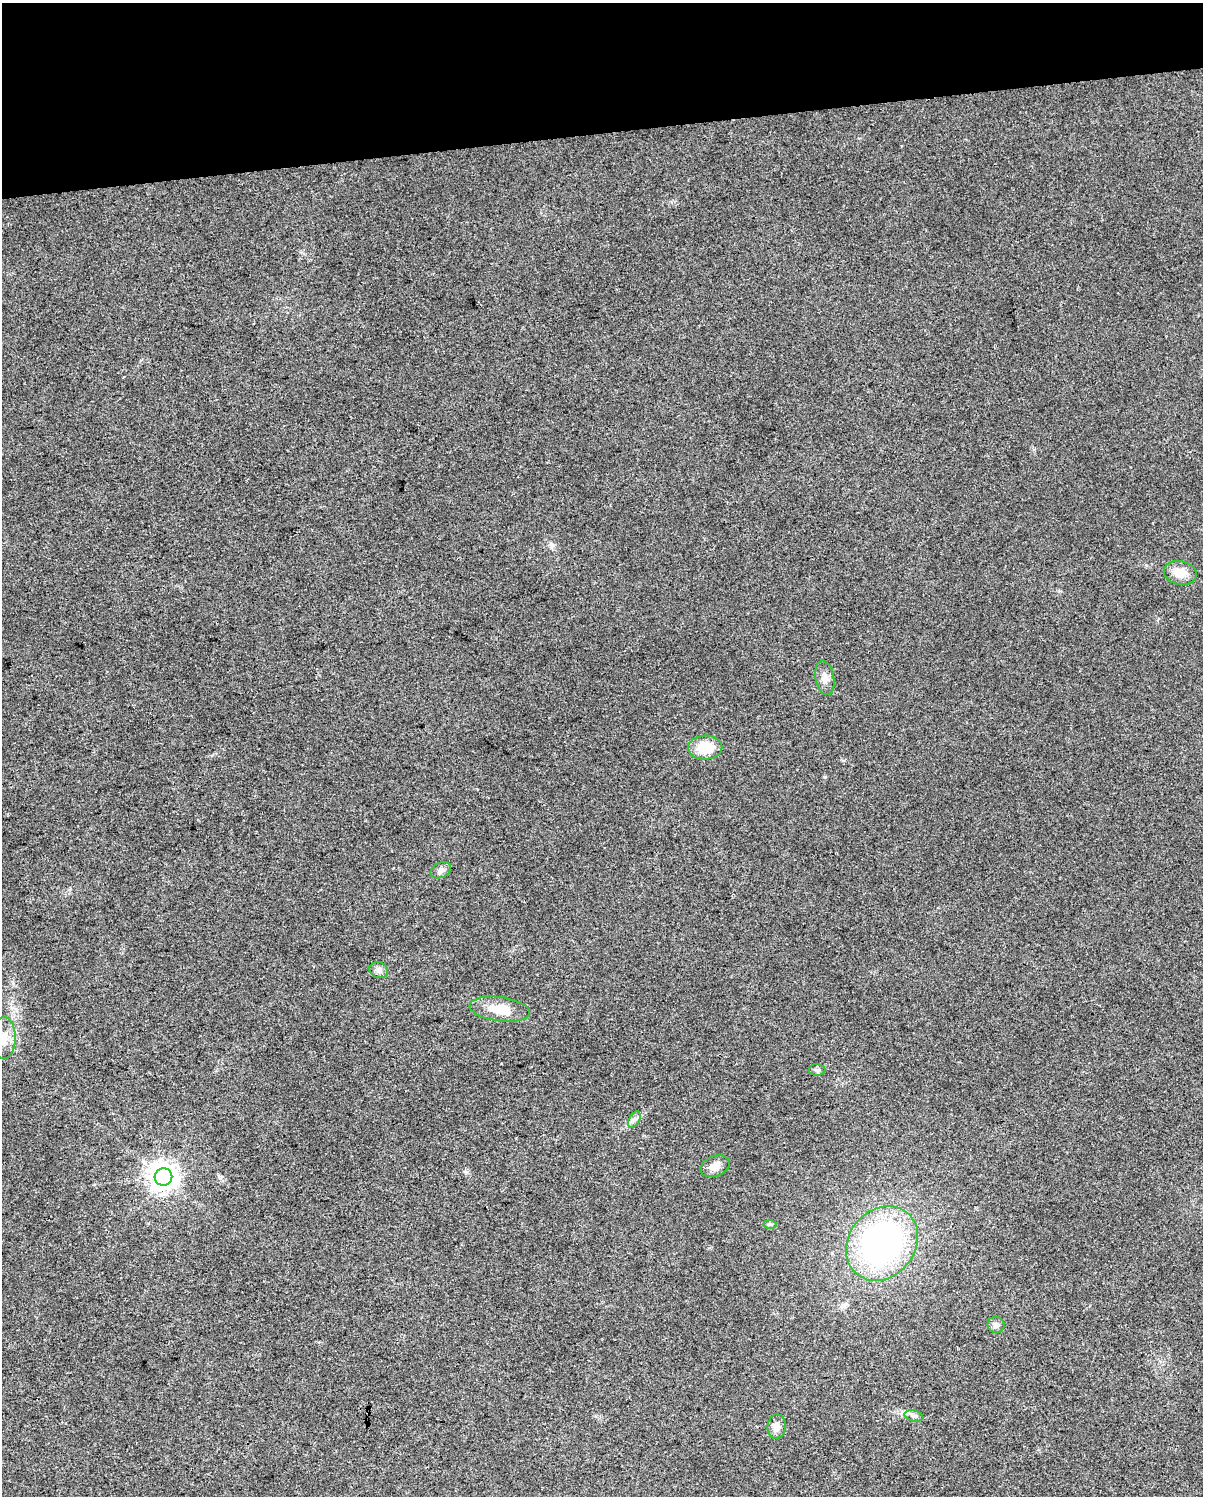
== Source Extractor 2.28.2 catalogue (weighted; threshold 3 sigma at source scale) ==
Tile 3 of 4 x 3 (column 3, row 1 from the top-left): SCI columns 2404-3604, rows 3059-4552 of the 4806 x 4576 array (HDU 1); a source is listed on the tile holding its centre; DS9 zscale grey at full resolution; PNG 1205 x 1498 px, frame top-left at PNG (2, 3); each listed source drawn as its Kron ellipse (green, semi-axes under 4 px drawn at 4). Shown black and unused: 9% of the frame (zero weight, under 3 of 4 exposures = <1% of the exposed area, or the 3 px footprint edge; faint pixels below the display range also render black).
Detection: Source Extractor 2.28.2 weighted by HDU 2 'WHT'; one run over the whole footprint, this tile lists its part. Background 0.0315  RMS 0.0041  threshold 0.0183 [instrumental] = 3 sigma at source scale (4.5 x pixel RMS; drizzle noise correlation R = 1.50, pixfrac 1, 0.0396/0.0396 arcsec/px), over >= 5 px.
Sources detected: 16; all 16 listed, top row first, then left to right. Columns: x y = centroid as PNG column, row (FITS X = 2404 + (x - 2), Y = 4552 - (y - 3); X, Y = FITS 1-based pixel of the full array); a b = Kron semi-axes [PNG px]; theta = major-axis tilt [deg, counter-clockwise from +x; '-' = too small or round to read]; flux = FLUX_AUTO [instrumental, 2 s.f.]
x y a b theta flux
1180 573 17 11 -12 5.7
825 678 17 9 -80 3
705 748 17 12 2 10
441 870 11 7 29 1.8
379 970 9 8 - 2
500 1009 30 12 -7 9.5
4 1038 21 12 89 5.1
817 1070 8 6 0 1.1
634 1120 9 5 59 1.2
715 1166 15 10 21 3.4
163 1177 9 8 - 450
770 1224 6 4 -1 0.68
882 1243 40 33 51 110
996 1325 8 8 - 1.6
914 1416 9 5 -13 1.2
777 1426 12 9 86 2.5
Isophote crosses this tile's border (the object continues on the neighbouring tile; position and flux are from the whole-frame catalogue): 1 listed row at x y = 4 1038
Unlisted compact peaks at least as high as the median listed source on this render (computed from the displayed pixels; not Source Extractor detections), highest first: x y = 825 777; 466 1172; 1146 565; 552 545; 844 760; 13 983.